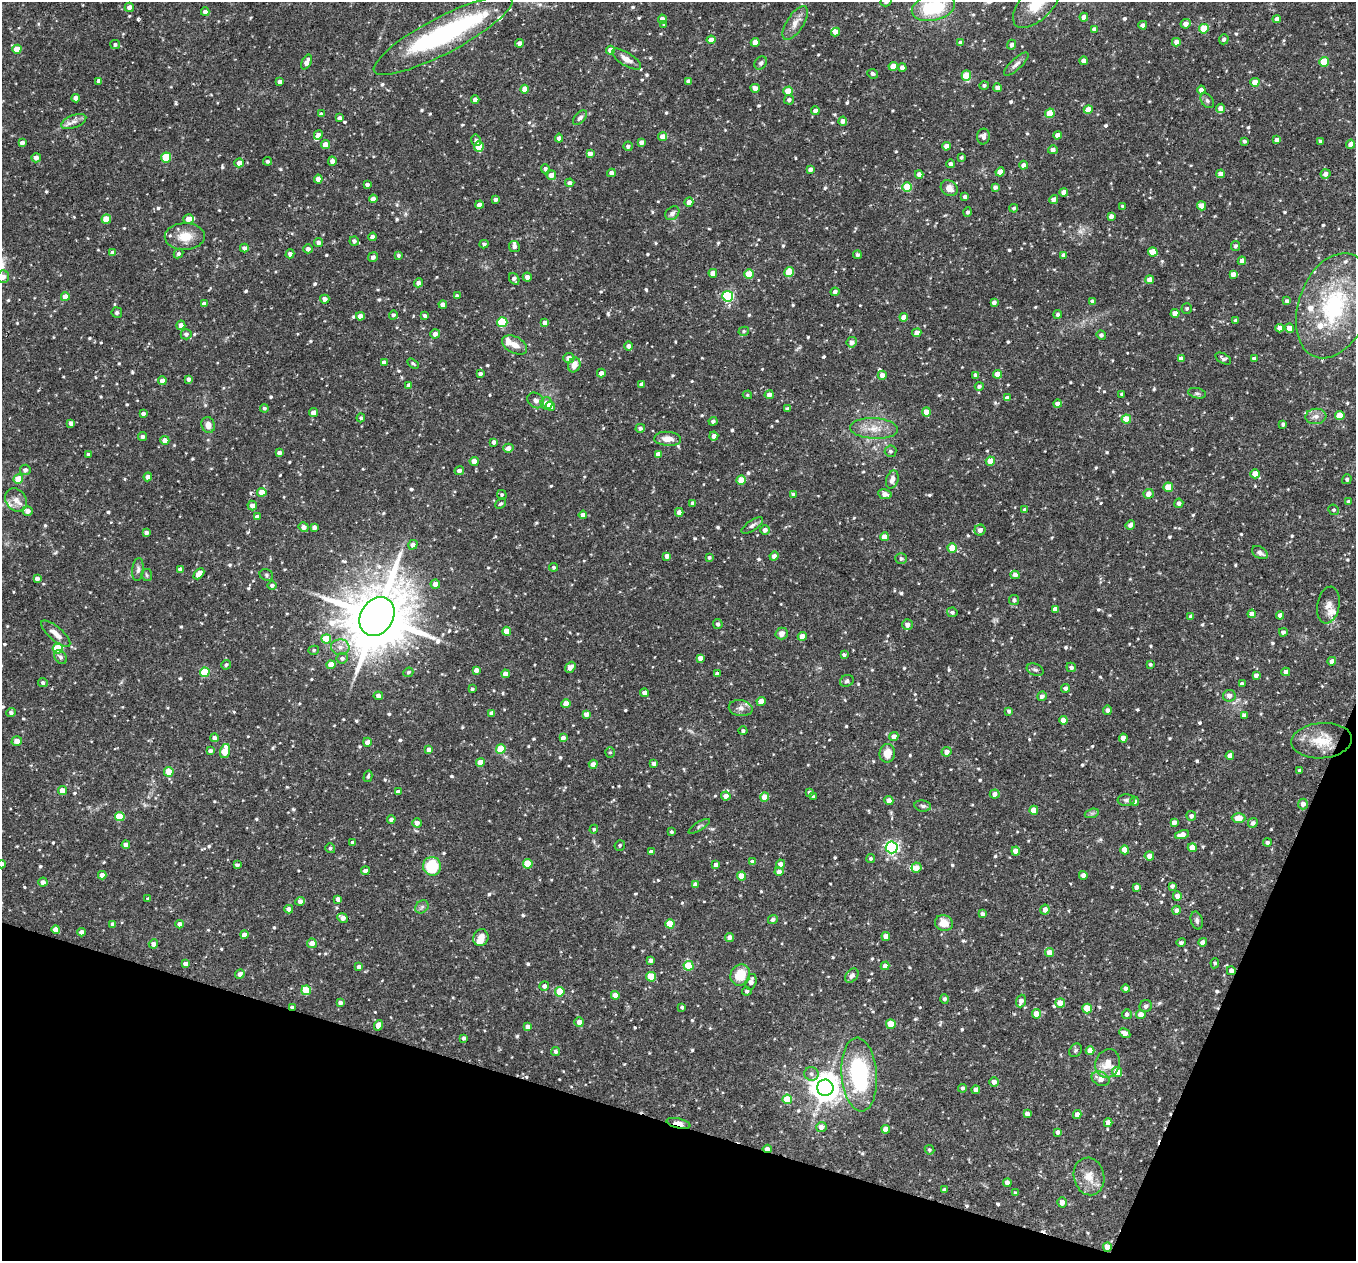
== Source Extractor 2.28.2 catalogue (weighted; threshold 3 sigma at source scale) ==
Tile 15 of 4 x 4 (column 3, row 4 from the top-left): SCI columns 2711-4064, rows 265-1523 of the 5421 x 5435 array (HDU 1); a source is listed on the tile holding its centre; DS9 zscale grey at full resolution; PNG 1358 x 1263 px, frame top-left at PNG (2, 2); each listed source drawn as its Kron ellipse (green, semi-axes under 4 px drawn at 4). Shown black and unused: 15% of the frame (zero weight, under 2 of 3 exposures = <1% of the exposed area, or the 3 px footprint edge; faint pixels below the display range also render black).
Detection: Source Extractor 2.28.2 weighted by HDU 2 'WHT'; one run over the whole footprint, this tile lists its part. Background 0.0768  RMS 0.0052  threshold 0.0233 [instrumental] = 3 sigma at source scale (4.5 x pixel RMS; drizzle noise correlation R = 1.50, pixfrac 1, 0.05/0.05 arcsec/px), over >= 5 px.
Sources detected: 797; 3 too faint to see at this stretch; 1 inside a brighter object's white glare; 4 cosmic-ray / hot-pixel residue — neither listed nor drawn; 16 inside a brighter listed object's ellipse — not listed separately; of the other 773, all 500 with FLUX_AUTO >= 0.866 (the completeness limit of this list) listed and drawn (273 fainter detections not listed), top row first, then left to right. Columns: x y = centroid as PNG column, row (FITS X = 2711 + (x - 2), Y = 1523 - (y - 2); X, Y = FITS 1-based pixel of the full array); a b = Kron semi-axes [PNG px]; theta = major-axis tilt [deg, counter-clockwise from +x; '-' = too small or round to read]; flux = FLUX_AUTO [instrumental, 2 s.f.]
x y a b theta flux
886 2 5 5 - 1.4
1037 3 31 15 47 15
129 7 5 4 - 2.6
933 7 22 13 14 32
205 12 4 4 - 2.3
1084 17 4 4 - 3.3
662 19 5 4 - 2.7
1277 19 4 4 - 2.8
795 23 19 8 57 4.5
1186 24 5 4 - 2.9
664 25 4 3 - 0.94
1143 25 4 4 - 2.2
1094 29 4 4 - 2.6
1204 29 5 4 - 15
836 32 4 4 - 2.6
443 35 78 18 28 80
1224 39 5 5 - 1.5
711 40 4 4 - 4.2
755 42 4 4 - 4.2
1176 42 4 4 - 2.7
520 43 4 4 - 2.3
961 43 4 4 - 2.2
115 44 5 4 - 0.96
1012 45 5 4 - 1.9
17 49 5 4 - 7.6
610 50 4 4 - 2.7
626 59 16 6 -32 3.6
1083 61 4 4 - 2
307 62 8 4 61 3.2
1324 62 5 4 - 16
761 63 7 5 50 1.1
1016 64 16 5 43 2.3
893 66 4 4 - 7.6
902 67 4 4 - 2.5
873 74 5 4 - 1.3
966 76 5 5 - 14
99 81 4 4 - 2.9
689 81 4 4 - 2.5
280 82 4 4 - 2.5
1255 82 4 4 - 6.1
984 85 5 4 - 1.1
755 88 4 4 - 3.1
998 88 4 4 - 2.6
525 89 4 4 - 4.2
1201 90 4 4 - 3.1
788 91 5 4 - 9.6
76 98 4 4 - 2.7
475 100 4 4 - 3.1
789 100 5 4 - 1.4
1207 101 8 5 -51 1.2
1221 108 5 4 - 3.3
1088 109 4 4 - 5.2
815 111 4 4 - 2.4
1050 113 5 4 - 11
321 114 4 4 - 1.3
340 118 4 4 - 1.6
580 118 9 5 50 1.8
843 121 4 4 - 2.8
74 122 13 6 21 2.8
318 135 5 4 - 3.1
1058 135 4 4 - 3
983 136 8 6 86 2.4
663 137 4 4 - 5.8
559 138 4 4 - 1.9
476 140 6 5 - 1.7
1277 140 4 4 - 2.6
1244 141 4 4 - 0.95
1321 141 4 3 - 1.6
642 142 4 4 - 2.6
22 143 4 4 - 2.2
1351 144 5 4 - 3.2
326 145 4 4 - 5
628 146 4 4 - 1.5
946 146 4 4 - 3.2
479 147 5 5 - 12
1053 150 5 4 - 2.4
590 154 4 4 - 3.2
166 157 5 5 - 20
961 157 4 4 - 0.88
36 158 5 4 - 2.2
268 161 4 4 - 1.1
332 161 4 4 - 2.5
239 163 5 4 - 2.5
951 164 4 4 - 1.7
1023 165 4 4 - 2.5
545 169 4 4 - 1.3
810 169 4 4 - 2.2
1000 172 4 4 - 5.5
611 173 4 4 - 2.5
919 174 4 4 - 2.7
1220 174 4 4 - 3
1325 174 5 4 - 2.1
551 175 5 4 - 4.1
318 179 4 4 - 4.2
570 183 5 4 - 1.9
367 185 4 3 - 1.6
907 187 5 5 - 21
995 187 4 4 - 1.9
949 188 9 7 -36 4
1064 192 4 4 - 2.9
965 197 4 3 - 1.6
373 199 4 4 - 2.7
496 199 4 3 - 1.5
1054 199 4 4 - 2.8
689 202 5 4 - 3.2
479 205 4 4 - 3
1123 206 4 3 - 0.87
1201 206 4 4 - 6.1
1014 208 4 3 - 0.87
968 212 4 4 - 1.2
672 213 8 6 44 2
1111 216 4 4 - 2.3
106 219 5 4 - 11
188 219 5 4 - 4.3
185 236 20 13 1 9.3
372 237 4 4 - 2.6
354 241 5 4 - 1.6
318 242 4 4 - 1.8
484 244 4 4 - 0.92
514 246 6 5 - 2.2
1236 246 5 4 - 1.1
244 248 4 4 - 1.8
308 249 4 4 - 2
1153 252 5 4 - 8
113 253 4 4 - 2.8
178 253 5 4 - 1.3
290 254 5 4 - 1.6
398 255 3 3 - 1
857 255 4 4 - 0.91
1063 255 4 3 - 1.4
373 257 5 4 - 1.8
1242 261 4 4 - 4.5
789 272 5 4 - 12
713 273 4 4 - 4.7
749 274 5 4 - 15
1233 274 4 4 - 2.9
3 277 6 6 - 3.6
527 277 4 4 - 2.6
514 279 6 4 -57 1.8
1150 280 4 4 - 3.6
418 283 4 4 - 2.3
835 292 4 4 - 1.6
457 296 4 4 - 1.2
728 296 5 5 - 54
65 297 4 4 - 4.9
325 299 4 4 - 2.6
1287 301 4 4 - 1.6
994 302 4 3 - 1.8
1093 302 4 4 - 2.4
204 304 4 4 - 2.5
443 304 4 4 - 2.9
1334 306 54 35 70 57
1187 309 5 5 - 1
117 313 5 5 - 1
1175 313 4 4 - 5.3
1058 314 4 4 - 1.1
393 315 4 4 - 1.1
360 316 4 4 - 3.7
425 316 4 4 - 1.3
904 317 4 4 - 3.3
1235 320 4 3 - 0.95
502 322 5 5 - 25
545 323 4 4 - 2.8
181 325 4 4 - 3.1
1280 328 4 4 - 3.4
1289 328 4 4 - 4.8
744 331 5 4 - 0.93
917 333 4 4 - 3
186 334 5 5 - 1.6
435 334 5 4 - 2.6
1101 335 5 4 - 1.3
852 342 5 5 - 2.7
514 345 13 8 -28 4
629 346 4 4 - 2.6
569 358 5 5 - 2.8
1181 359 4 4 - 2.6
1223 359 8 5 -29 1.2
1254 359 4 4 - 2.2
384 362 4 4 - 2.8
413 363 6 4 -33 0.87
574 365 7 6 - 4.8
601 373 4 4 - 2.4
480 374 4 3 - 1.4
997 374 4 4 - 5.3
882 375 4 4 - 2.8
976 375 4 3 - 1.7
189 379 4 4 - 2.2
162 381 4 4 - 3.9
642 384 4 4 - 2.6
409 385 4 4 - 1.9
979 386 4 4 - 1.4
1197 393 9 5 -12 1.2
1122 394 3 3 - 0.98
747 395 5 4 - 0.88
769 395 4 4 - 2.9
1007 398 4 4 - 2.5
536 400 9 7 -37 2.2
546 403 6 6 - 3.6
1058 404 4 4 - 2.5
550 406 4 4 - 10
264 408 4 4 - 0.94
787 409 4 4 - 1.6
926 412 4 4 - 5.6
313 413 4 4 - 4.3
143 414 4 4 - 1.7
1316 416 10 7 6 2.8
1340 416 5 4 - 9.4
361 418 4 4 - 1.3
1126 419 5 4 - 8.8
713 421 4 4 - 1.4
71 423 4 4 - 2.7
1283 424 4 4 - 1.1
208 425 8 6 -74 3.6
640 428 5 4 - 1.2
874 428 24 10 -3 7.8
143 436 4 4 - 1.4
714 436 4 4 - 2.8
668 439 13 7 -3 4.8
165 440 4 4 - 4.3
494 442 4 4 - 1.8
508 448 5 4 - 2.5
891 451 6 5 - 1.2
279 453 4 4 - 2
88 454 4 3 - 0.89
658 454 4 4 - 2.5
474 461 4 4 - 4.9
990 461 4 4 - 7.3
25 470 5 5 - 1.8
459 471 5 4 - 2.1
1255 474 4 4 - 5.7
148 477 4 4 - 2.2
18 479 5 4 - 12
892 479 9 6 74 2.8
1347 479 5 4 - 0.94
741 480 5 4 - 9
1168 487 5 4 - 11
262 492 4 4 - 7.5
793 494 4 4 - 0.88
885 494 7 5 -11 2.5
1148 494 5 4 - 3.8
502 495 5 4 - 0.94
16 500 12 10 -52 3.8
1349 502 4 4 - 2.3
692 503 4 3 - 1.2
1179 503 4 4 - 1.7
501 504 6 4 41 1
252 505 5 4 - 2.8
1025 510 4 3 - 1.4
1334 510 5 5 - 0.99
28 511 5 4 - 2.9
679 512 4 4 - 3
583 515 4 4 - 2.5
257 517 4 4 - 2.3
752 525 12 5 34 1.6
1130 525 5 4 - 2
304 527 5 4 - 2.7
314 527 4 3 - 2.3
765 530 5 4 - 2.4
980 530 5 5 - 2.7
146 533 4 4 - 1.9
884 537 4 4 - 5.1
413 545 5 4 - 2.4
952 548 4 4 - 10
1260 553 9 5 -33 2
667 556 4 4 - 2.4
774 556 4 4 - 2.5
709 557 3 3 - 0.92
901 558 6 5 - 1.3
554 567 4 4 - 0.92
138 569 11 5 85 1.7
180 569 4 4 - 2.6
199 574 6 4 47 5
147 575 6 5 - 0.89
266 575 7 5 -24 1
1015 575 4 4 - 2.6
37 579 4 4 - 2.1
435 584 5 4 - 3
272 585 4 4 - 1.5
1014 600 5 5 - 1.5
1328 605 18 11 79 4.5
1055 609 4 4 - 2.9
952 612 5 5 - 1.3
1252 614 4 4 - 3.3
1280 615 4 4 - 2.6
377 616 20 16 58 4500
1191 616 4 4 - 1.2
718 624 5 4 - 1.6
907 625 5 5 - 2.6
507 631 4 4 - 6.6
1283 632 4 4 - 1.5
56 634 18 6 -40 4.3
782 634 6 6 - 2.8
802 636 4 4 - 5.7
326 639 5 4 - 13
340 647 9 8 - 3.2
58 648 5 5 - 25
314 650 5 4 - 0.93
844 655 4 3 - 1.1
60 657 7 5 -51 1.4
342 658 5 5 - 1.7
700 658 4 4 - 2.7
1332 661 4 4 - 2.3
1150 664 4 3 - 0.93
226 665 5 4 - 1.1
331 665 4 4 - 6
570 667 6 4 52 3
1071 667 5 4 - 1.7
476 670 4 4 - 2.4
1035 670 9 5 -21 1.2
205 672 5 4 - 19
408 672 5 4 - 0.99
1286 672 4 4 - 2.7
506 674 4 4 - 4
717 674 4 3 - 1.7
1256 675 4 3 - 1.8
847 681 7 5 21 1.1
43 683 5 4 - 1.3
1242 684 4 4 - 1.5
1065 688 4 4 - 1.6
472 689 4 3 - 0.92
644 693 4 4 - 2.3
378 696 4 4 - 2.4
1042 696 5 4 - 2.1
1229 696 6 6 - 2.5
761 701 4 4 - 6.6
566 704 4 4 - 7.2
741 708 12 8 -10 2.8
1107 710 4 4 - 1.5
1009 711 4 4 - 1.6
11 712 5 4 - 1.4
492 713 4 4 - 2.4
586 714 4 4 - 2.6
1244 715 4 4 - 1.9
1063 720 4 4 - 3.9
743 731 4 4 - 1.1
894 736 5 4 - 2.8
214 738 4 4 - 1.8
563 738 4 4 - 2.9
1123 738 4 4 - 3.2
17 741 5 4 - 3.6
1322 741 30 17 4 15
367 742 4 4 - 2.6
429 749 4 4 - 2.4
501 749 5 4 - 12
210 751 4 4 - 2.2
225 751 7 4 74 10
610 752 5 4 - 0.87
947 752 5 5 - 2.8
887 753 9 7 84 6.4
1230 756 4 4 - 2.9
480 762 4 4 - 5.7
593 764 4 4 - 2.6
654 764 4 3 - 2
1300 770 4 3 - 1.1
169 772 5 4 - 9
368 776 6 4 74 1
62 791 4 4 - 5.5
398 792 4 4 - 2.2
809 792 3 3 - 1.1
995 794 5 4 - 2.7
726 796 5 4 - 3.1
765 797 4 4 - 7.4
814 797 3 3 - 0.87
1126 800 9 6 0 1.2
889 801 4 4 - 3.2
1135 801 4 4 - 1.3
1303 804 5 5 - 3.4
923 806 8 5 -9 1.3
1034 810 4 4 - 7.7
1092 813 7 4 18 0.99
1191 816 5 5 - 1.7
120 817 5 4 - 14
1239 818 7 5 -1 7.2
391 819 4 4 - 1.7
1174 822 4 4 - 2.7
417 823 5 4 - 3
1253 823 5 4 - 1.6
699 826 12 4 32 1.1
594 829 4 4 - 0.9
671 832 4 4 - 0.93
1182 835 7 4 12 4.1
1267 842 4 4 - 1.2
353 843 4 4 - 2.6
126 845 4 4 - 3.9
620 845 5 5 - 0.89
892 847 6 6 - 110
330 848 5 5 - 1.1
1192 848 4 4 - 4.3
1125 850 4 4 - 5.3
1016 851 4 4 - 4.5
651 852 4 4 - 1.9
1149 856 5 4 - 3.1
871 858 4 4 - 1
753 862 4 4 - 2.4
2 864 4 4 - 2.8
528 864 5 4 - 15
781 864 4 4 - 3.1
237 865 4 3 - 1.1
716 865 4 4 - 2
432 866 9 9 - 19
916 868 5 5 - 4.1
365 871 4 4 - 2.3
779 872 4 4 - 3
102 875 4 4 - 3
1083 875 4 4 - 2.2
741 876 4 4 - 7.5
43 882 4 4 - 2.6
695 884 4 4 - 2.9
1172 886 4 4 - 1.5
1136 887 4 4 - 1.9
1177 896 4 4 - 2.9
148 899 3 3 - 0.95
338 899 4 4 - 2.6
300 901 5 4 - 2.5
422 907 7 6 - 1.3
289 909 4 4 - 2.9
1045 910 5 4 - 2.6
1176 910 4 4 - 1.9
983 914 4 4 - 1.5
343 918 5 4 - 2.9
773 920 5 4 - 1.6
1197 920 9 6 -75 1.3
944 923 9 7 -24 6.3
113 924 4 4 - 1.8
180 924 4 4 - 2.8
670 924 4 4 - 14
56 930 4 4 - 4.8
82 932 4 4 - 2.6
244 935 4 4 - 2.3
886 936 4 4 - 4
481 938 8 7 - 3.9
730 938 5 4 - 2.7
1203 942 4 4 - 3.2
312 943 5 5 - 4
1181 943 5 4 - 1.3
153 944 4 4 - 2.7
1050 953 4 4 - 5.2
651 960 4 4 - 2.1
1215 963 5 4 - 0.87
186 964 4 4 - 2.8
689 966 5 5 - 17
885 966 4 4 - 3
359 967 4 4 - 2.1
1231 971 4 4 - 2.7
240 974 5 4 - 2.2
740 975 11 9 63 11
852 976 8 5 49 1.7
651 977 5 5 - 12
751 982 8 5 74 3
544 986 5 4 - 1.8
1126 989 4 4 - 2
306 990 5 5 - 17
747 991 5 4 - 1.2
560 992 5 4 - 10
615 995 4 4 - 4.1
944 999 5 4 - 1.2
1021 1001 6 5 - 2.8
340 1003 4 3 - 1.6
1060 1003 5 4 - 5.8
1146 1006 6 6 - 1.9
292 1007 4 3 - 1.1
682 1007 4 3 - 0.92
1087 1008 5 4 - 11
1036 1014 4 4 - 6.6
1127 1014 5 5 - 1.7
1141 1014 5 4 - 4.1
579 1022 5 4 - 3.3
891 1024 5 5 - 12
378 1025 5 4 - 4.3
528 1027 4 4 - 2.2
1125 1033 6 4 -29 3
464 1038 4 3 - 1.1
1075 1050 7 5 54 0.94
556 1051 4 4 - 1.4
1090 1051 4 4 - 4.5
1108 1063 14 12 71 7.6
1117 1072 5 5 - 6.1
811 1074 7 7 - 1.8
859 1074 37 17 -85 56
1100 1079 9 6 -26 4.2
994 1082 5 4 - 2.3
825 1088 8 8 - 660
963 1088 4 4 - 1
976 1090 4 4 - 2.9
787 1099 5 5 - 15
1027 1114 4 4 - 2.4
1077 1114 4 4 - 2.9
678 1123 12 4 -13 5.7
1108 1123 4 4 - 3
821 1127 5 5 - 2.8
886 1129 4 4 - 3.8
1058 1132 4 4 - 1.6
767 1149 4 4 - 2.6
930 1150 5 4 - 0.94
1089 1176 19 15 -77 7.5
1007 1183 4 4 - 2.5
944 1190 4 3 - 1.4
1015 1193 4 4 - 0.91
1062 1202 5 4 - 2.8
1107 1247 5 4 - 4.8
Overlapping masked pixels (flux is a lower limit): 6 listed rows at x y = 1231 971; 560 992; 292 1007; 678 1123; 767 1149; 1107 1247
Isophote crosses this tile's border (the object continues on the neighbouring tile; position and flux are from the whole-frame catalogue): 5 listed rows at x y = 886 2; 1037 3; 933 7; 3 277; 2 864